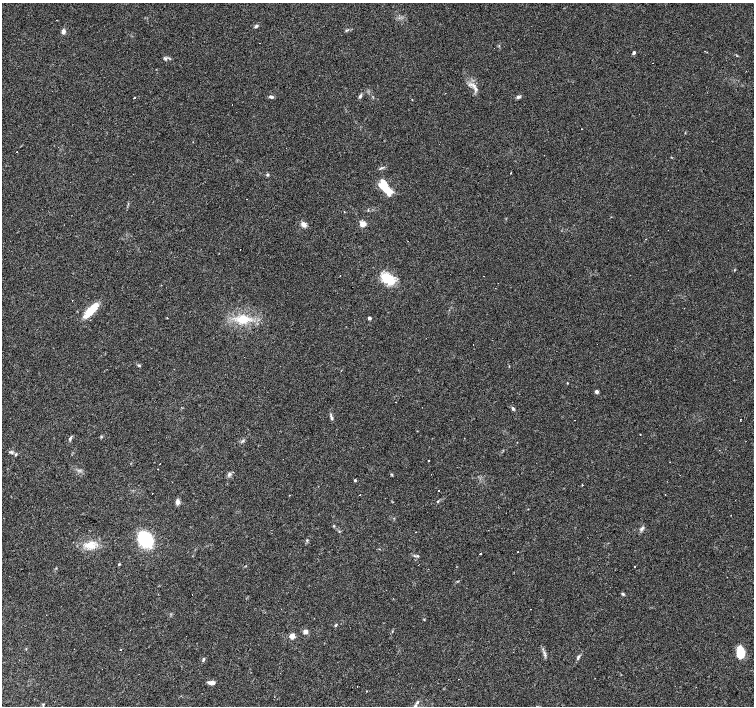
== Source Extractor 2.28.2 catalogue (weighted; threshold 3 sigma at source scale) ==
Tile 7 of 4 x 4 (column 3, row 2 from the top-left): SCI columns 3010-4512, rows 3046-4453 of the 6016 x 6022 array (HDU 1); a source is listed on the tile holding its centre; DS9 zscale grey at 2 x 2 block average (1 PNG px = mean of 2 x 2 image px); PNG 756 x 708 px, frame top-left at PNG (2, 3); no overlay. Shown black and unused: <1% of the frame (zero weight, under 3 of 4 exposures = <1% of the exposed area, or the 3 px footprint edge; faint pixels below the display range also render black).
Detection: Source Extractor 2.28.2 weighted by HDU 2 'WHT'; one run over the whole footprint, this tile lists its part. Background 0.038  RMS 0.0036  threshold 0.0164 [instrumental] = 3 sigma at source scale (4.5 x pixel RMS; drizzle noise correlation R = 1.50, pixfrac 1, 0.0396/0.0396 arcsec/px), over >= 5 px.
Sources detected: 86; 21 cosmic-ray / hot-pixel residue — not listed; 2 inside a brighter listed object's ellipse — not listed separately; the other 63 listed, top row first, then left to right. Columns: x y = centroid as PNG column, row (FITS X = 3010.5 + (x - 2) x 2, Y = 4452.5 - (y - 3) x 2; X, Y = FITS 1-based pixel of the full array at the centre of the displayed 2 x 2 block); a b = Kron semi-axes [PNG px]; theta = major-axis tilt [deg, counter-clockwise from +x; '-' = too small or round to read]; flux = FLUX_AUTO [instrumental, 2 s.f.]
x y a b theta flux
256 26 5 3 - 1.4
63 31 5 4 - 2.8
634 53 4 3 - 1.5
166 59 4 4 - 1.5
474 85 7 4 -41 2.7
360 96 6 3 48 1.5
271 97 5 3 - 1.9
518 97 5 4 - 1.7
134 98 2 2 - 1.1
232 105 2 2 - 1.1
581 129 2 2 - 0.42
286 148 2 2 - 2.4
511 173 2 2 - 0.46
267 174 4 3 - 0.99
386 189 17 6 -39 17
344 212 2 2 - 0.31
363 224 3 3 - 21
304 225 5 4 - 4.8
484 276 2 2 - 0.82
387 279 18 11 -35 20
495 288 2 2 - 0.37
91 310 21 6 46 18
369 318 2 2 - 3.7
243 319 10 7 2 16
473 344 2 2 - 0.21
139 365 5 3 - 0.95
567 383 3 2 - 0.49
596 391 4 3 - 2.3
513 408 5 3 - 1.2
331 417 7 3 -73 2
740 420 2 2 - 0.4
640 434 2 2 - 0.3
70 438 6 3 61 1.4
11 452 8 3 -10 1.9
428 461 3 2 - 0.45
229 474 6 4 49 1.9
392 475 3 2 - 0.63
355 480 3 3 - 0.92
582 485 2 2 - 0.56
152 493 2 2 - 0.36
438 501 3 3 - 0.66
177 502 6 5 - 2.8
334 526 3 3 - 0.68
642 528 6 3 50 1.7
416 532 2 2 - 0.68
145 539 13 10 -56 49
307 540 4 3 - 0.84
90 545 11 9 -7 9.7
481 553 2 2 - 1.8
417 556 3 3 - 0.81
119 564 3 2 - 0.72
623 594 4 3 - 1.2
531 609 2 2 - 0.49
335 625 4 2 - 0.98
305 632 4 4 - 4.2
292 636 5 4 - 5.5
120 650 2 2 - 0.37
741 653 12 7 -83 18
578 657 7 3 68 1.6
203 659 5 3 - 1.2
211 683 7 3 -4 4.6
357 686 2 2 - 0.45
696 687 2 2 - 1.6
Diffuse or blended objects may show on this block-average render without a row.